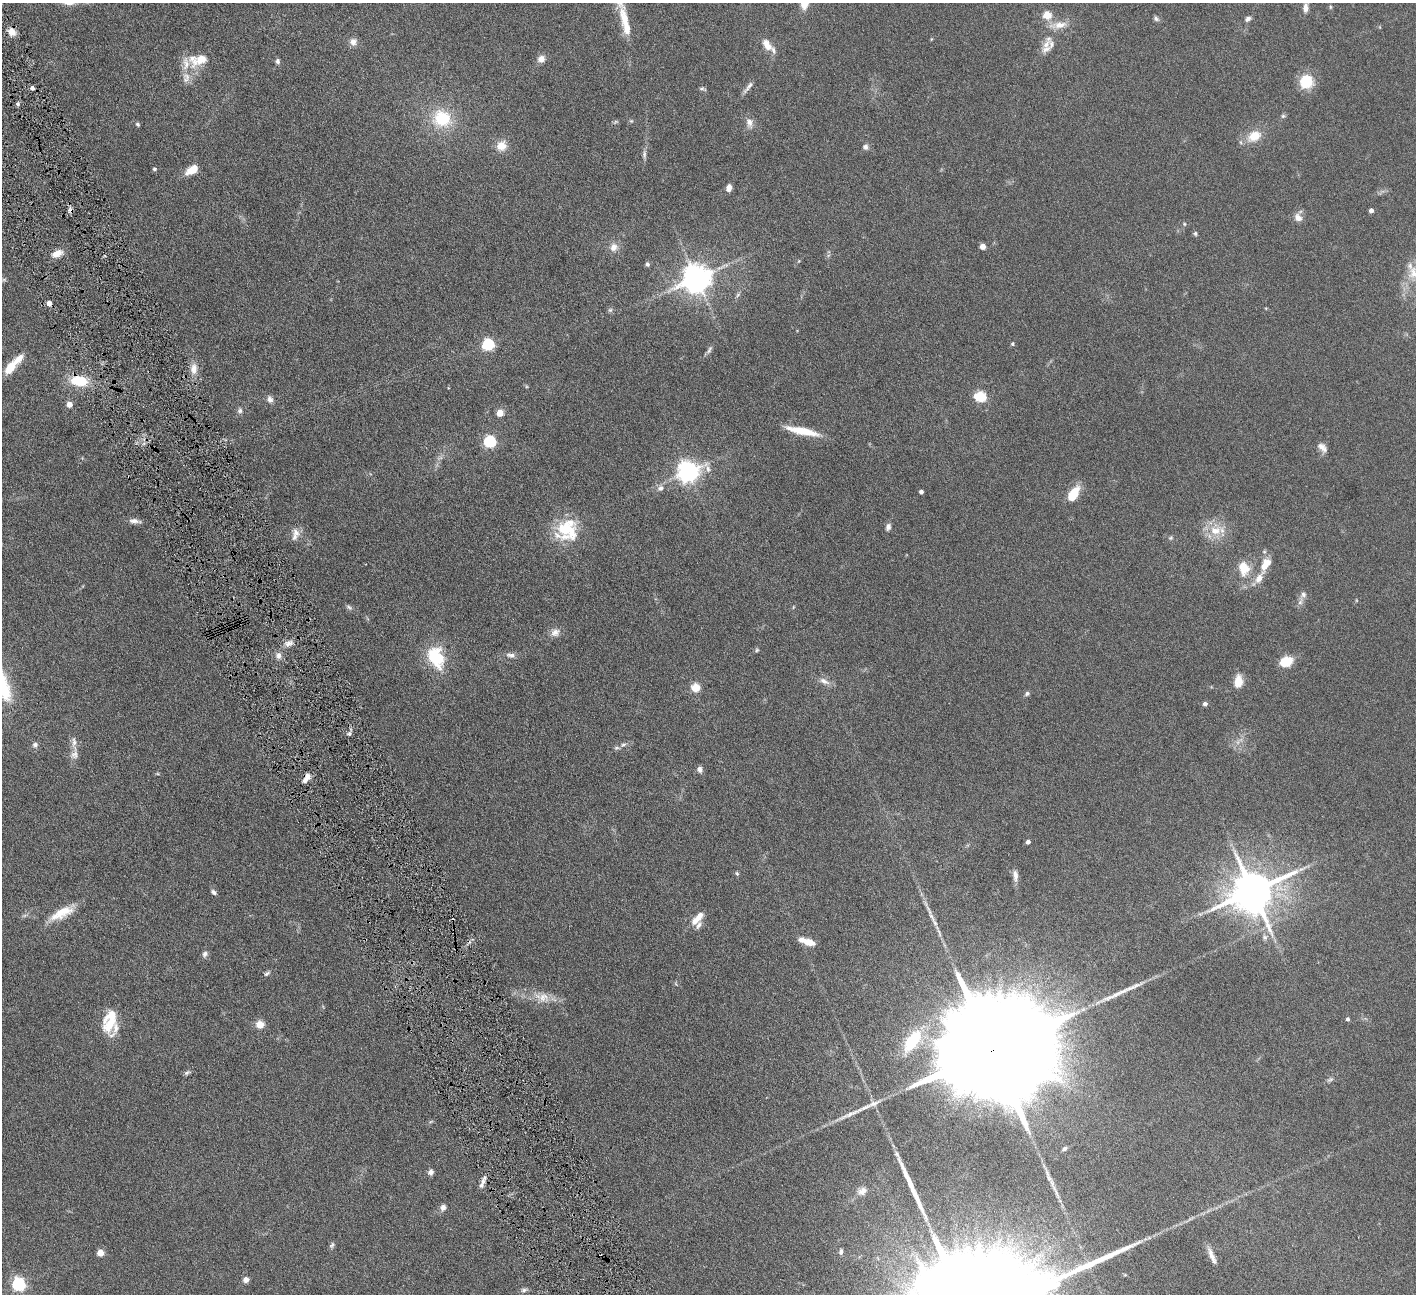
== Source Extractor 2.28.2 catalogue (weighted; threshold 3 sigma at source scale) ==
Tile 11 of 4 x 4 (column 3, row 3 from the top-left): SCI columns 2832-4245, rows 1587-2878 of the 5663 x 5625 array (HDU 1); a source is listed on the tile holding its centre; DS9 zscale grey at full resolution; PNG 1418 x 1296 px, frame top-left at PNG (2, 3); no overlay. Shown black and unused: <1% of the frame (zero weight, under 4 of 8 exposures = <1% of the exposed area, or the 3 px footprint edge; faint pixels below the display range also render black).
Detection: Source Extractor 2.28.2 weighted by HDU 2 'WHT'; one run over the whole footprint, this tile lists its part. Background 0.164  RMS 0.0065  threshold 0.0266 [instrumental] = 3 sigma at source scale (4.09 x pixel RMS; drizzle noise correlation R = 1.36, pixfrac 0.8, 0.05/0.05 arcsec/px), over >= 5 px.
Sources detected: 155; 2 too faint to see at this stretch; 1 inside a brighter object's white glare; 1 cosmic-ray / hot-pixel residue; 3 long thin detections or spike segments (spike, bleed or trail) — not listed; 18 inside a brighter listed object's ellipse — not listed separately; the other 130 listed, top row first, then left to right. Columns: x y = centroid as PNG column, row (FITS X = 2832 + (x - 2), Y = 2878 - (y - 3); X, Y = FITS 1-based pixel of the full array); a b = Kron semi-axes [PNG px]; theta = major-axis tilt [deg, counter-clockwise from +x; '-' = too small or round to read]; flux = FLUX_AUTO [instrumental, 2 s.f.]
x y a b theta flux
1330 7 6 4 -89 0.67
1306 8 13 7 89 2.9
1047 15 5 5 - 18
1156 18 8 6 -45 1.4
1248 19 8 6 35 1.8
1059 25 26 9 7 7.2
627 27 17 10 -80 7.7
12 32 9 7 -59 5.3
931 39 5 3 - 0.51
353 42 9 9 - 3.4
1046 44 17 9 55 6
767 45 17 9 -50 6.7
541 59 9 8 - 3.7
200 60 28 13 29 12
278 61 6 5 - 1.5
186 78 16 10 85 5
1306 82 16 16 - 13
748 87 21 5 52 2.7
32 88 4 4 - 2
702 89 9 4 -16 1
18 104 6 5 - 1.2
1283 116 6 6 - 1.1
442 118 21 19 -25 26
631 121 5 5 - 0.76
749 122 13 8 -79 3.8
137 124 6 5 - 1
1254 136 17 12 31 11
501 146 12 12 - 7.3
865 147 8 7 - 1.9
644 154 13 5 90 2
154 169 5 4 - 1.2
192 170 14 7 32 10
729 188 7 5 76 3.8
1371 210 4 4 - 2.8
1298 218 11 9 -48 3.9
1184 224 5 4 - 0.71
1195 233 6 5 - 1
983 246 4 4 - 6.5
614 247 11 10 - 4.5
57 254 15 8 21 5.5
799 261 5 3 - 0.52
647 264 6 5 - 1.2
1413 273 26 17 -21 13
697 278 9 8 - 910
738 295 7 5 46 1.2
49 303 4 4 - 4
610 310 6 5 - 1.1
1013 344 5 5 - 0.88
488 345 6 6 - 74
709 350 12 5 63 1.7
13 365 26 7 48 13
194 369 15 9 89 5.7
79 381 20 11 -8 18
980 397 6 5 - 49
270 399 9 7 -67 2.4
69 404 5 5 - 5.1
240 411 8 7 - 1.7
500 413 5 5 - 12
802 431 40 8 -12 15
490 442 6 6 - 79
1321 446 11 8 -19 2.9
688 472 8 7 - 400
660 488 10 8 33 2.6
921 492 4 4 - 2
1073 494 16 8 57 14
135 521 16 6 -5 3
888 527 9 6 74 2.1
566 530 29 25 -20 28
1215 531 18 13 13 11
296 533 14 10 -60 4.2
1171 538 6 5 - 0.97
1266 564 21 10 61 9.2
1244 568 15 11 -76 12
1356 600 5 3 - 0.46
1301 601 14 6 67 2.6
349 607 10 5 -39 1.4
793 607 5 3 - 0.53
555 632 13 10 31 3.7
289 643 11 7 11 3.3
757 650 7 4 38 0.91
511 655 12 6 -11 2.6
278 656 10 8 -89 3
434 656 28 16 -78 25
1286 661 12 9 16 14
824 681 16 7 -27 3.7
1238 681 13 9 86 8.3
696 688 5 5 - 24
1027 694 7 6 - 1.3
1205 704 4 4 - 2.2
349 734 7 5 88 1.5
35 745 7 7 - 1.9
623 745 8 5 21 1.5
74 754 20 11 83 4.9
699 769 7 6 - 2.2
305 780 8 6 49 2.6
1028 842 4 4 - 2.5
737 873 6 5 - 0.83
1015 876 16 7 -85 3.6
1253 891 13 12 - 2400
214 892 7 5 -37 1.6
62 913 34 11 28 13
697 918 20 8 46 7.2
935 923 17 6 -58 3.5
1265 937 8 7 - 2.1
809 942 13 7 -9 6
205 954 7 6 - 2.1
267 973 9 5 33 1.4
676 984 6 4 -71 0.67
542 997 27 13 -16 11
1348 1019 4 4 - 1.5
109 1024 24 15 60 15
260 1025 5 5 - 15
912 1041 32 14 56 26
991 1051 63 21 21 43000
187 1073 8 5 22 1.3
1330 1079 9 5 20 1.4
431 1121 6 4 20 0.75
1064 1149 6 4 26 1.5
431 1172 6 6 - 2.5
481 1185 9 7 55 2.7
1055 1190 35 4 -65 5.4
862 1191 13 10 24 4
443 1207 7 6 - 2.8
332 1245 9 6 53 1.3
841 1252 7 4 85 1.4
100 1253 5 5 - 10
1212 1256 25 6 -67 4.3
246 1280 6 6 - 2.9
18 1284 6 6 - 120
524 1290 10 6 16 1.5
Overlapping masked pixels (flux is a lower limit): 2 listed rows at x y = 79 381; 991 1051
Isophote crosses this tile's border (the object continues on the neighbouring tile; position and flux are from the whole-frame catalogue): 1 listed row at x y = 1413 273